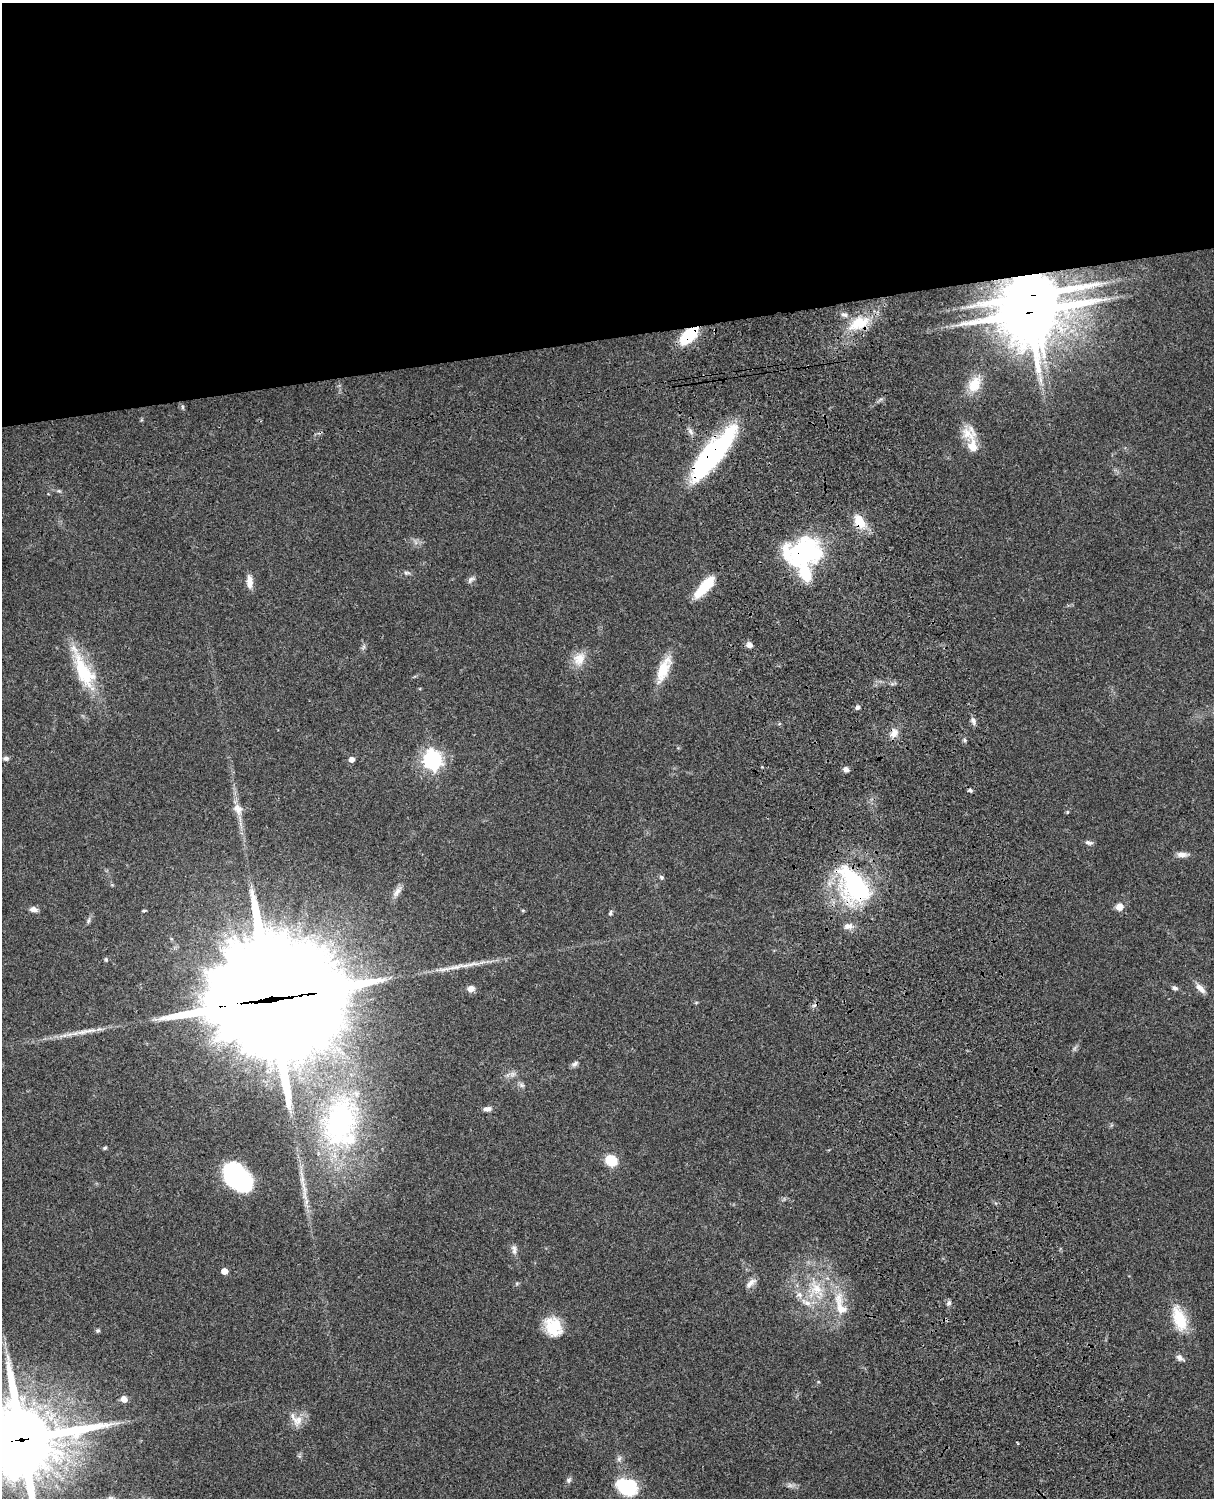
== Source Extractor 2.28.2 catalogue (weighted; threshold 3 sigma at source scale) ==
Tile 2 of 4 x 3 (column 2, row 1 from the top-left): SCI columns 1334-2545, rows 3268-4763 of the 5089 x 4927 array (HDU 1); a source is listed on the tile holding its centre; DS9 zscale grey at full resolution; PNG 1216 x 1500 px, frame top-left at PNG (2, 3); no overlay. Shown black and unused: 23% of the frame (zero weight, under 3 of 4 exposures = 6% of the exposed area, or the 3 px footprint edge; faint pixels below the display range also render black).
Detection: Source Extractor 2.28.2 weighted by HDU 2 'WHT'; one run over the whole footprint, this tile lists its part. Background 0.081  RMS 0.0059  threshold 0.0264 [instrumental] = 3 sigma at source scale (4.5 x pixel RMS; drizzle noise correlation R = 1.50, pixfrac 1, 0.05/0.05 arcsec/px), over >= 5 px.
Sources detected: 91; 3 inside a brighter object's white glare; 1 cosmic-ray / hot-pixel residue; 1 long thin detection or spike segment (spike, bleed or trail) — not listed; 7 inside a brighter listed object's ellipse — not listed separately; the other 79 listed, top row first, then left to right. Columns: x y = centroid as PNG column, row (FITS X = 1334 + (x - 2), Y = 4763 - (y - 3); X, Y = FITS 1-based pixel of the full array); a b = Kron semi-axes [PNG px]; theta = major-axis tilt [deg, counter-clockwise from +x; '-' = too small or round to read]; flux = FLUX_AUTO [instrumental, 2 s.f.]
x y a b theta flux
1033 295 16 11 1 2300
1029 313 22 17 5 3400
859 323 32 16 20 19
689 336 21 11 43 25
975 384 25 16 60 13
182 407 6 4 -89 0.79
691 431 10 5 -50 2.1
969 433 20 18 -26 9.9
716 451 65 18 52 87
59 491 6 4 -41 0.87
859 522 18 11 -56 11
799 554 37 27 -77 46
407 573 10 5 -2 1.5
471 580 11 6 45 1.8
249 582 15 7 -88 5.3
705 587 27 9 48 20
749 645 8 7 - 2.4
363 647 7 4 71 1.2
579 659 20 15 58 8.7
663 669 36 12 68 15
83 670 57 17 -65 31
858 707 6 5 - 1.6
973 721 9 6 -74 2.2
894 733 12 10 68 4.6
965 740 5 4 - 0.98
6 758 7 6 - 1.5
352 759 5 5 - 3.4
433 760 7 7 - 280
846 769 7 6 - 2.2
970 790 6 5 - 0.95
238 809 16 11 -58 5.6
1067 812 5 3 - 0.53
1089 843 11 5 -7 1.6
1182 854 14 7 -3 3.3
661 877 7 6 - 1.1
854 885 45 25 -56 75
397 891 18 7 53 3.7
1119 907 9 9 - 4.3
34 909 9 6 -12 2.9
523 910 5 4 - 0.68
144 911 5 3 - 0.65
610 913 7 5 -85 1.1
88 921 8 4 71 1.1
848 926 11 8 13 3.5
106 959 5 4 - 0.91
454 967 25 6 9 6
471 988 9 7 1 3.2
1175 988 7 6 - 1.6
1200 988 15 7 -44 3.9
272 999 48 40 3 17000
82 1032 17 7 13 4.2
575 1064 10 6 31 1.8
513 1074 8 7 - 2
522 1085 7 6 - 1.4
487 1109 10 6 8 2.5
341 1123 75 49 86 120
105 1148 6 4 23 0.84
611 1160 11 9 -33 15
237 1177 29 18 -44 64
514 1249 15 6 -81 2.5
224 1271 5 4 - 5.3
517 1283 6 4 19 0.74
750 1283 18 7 42 3.5
816 1289 27 17 -54 19
799 1295 10 8 -45 3.6
949 1303 7 6 - 1.4
840 1305 41 14 -75 18
1179 1319 32 15 -72 19
553 1327 23 18 -61 16
98 1331 6 5 - 0.88
1180 1358 10 6 -36 2.4
124 1399 6 5 - 5.6
298 1420 18 14 60 7
21 1440 28 26 -1 4700
619 1459 9 6 63 1.6
569 1480 7 7 - 1.5
790 1485 8 6 -44 1.7
627 1486 22 17 -17 32
111 1498 8 5 -17 1.4
Overlapping masked pixels (flux is a lower limit): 11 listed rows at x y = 1033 295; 1029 313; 859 323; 689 336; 716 451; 859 522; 799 554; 894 733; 854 885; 272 999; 21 1440
Isophote crosses this tile's border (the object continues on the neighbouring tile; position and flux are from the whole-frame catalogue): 2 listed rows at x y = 21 1440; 111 1498